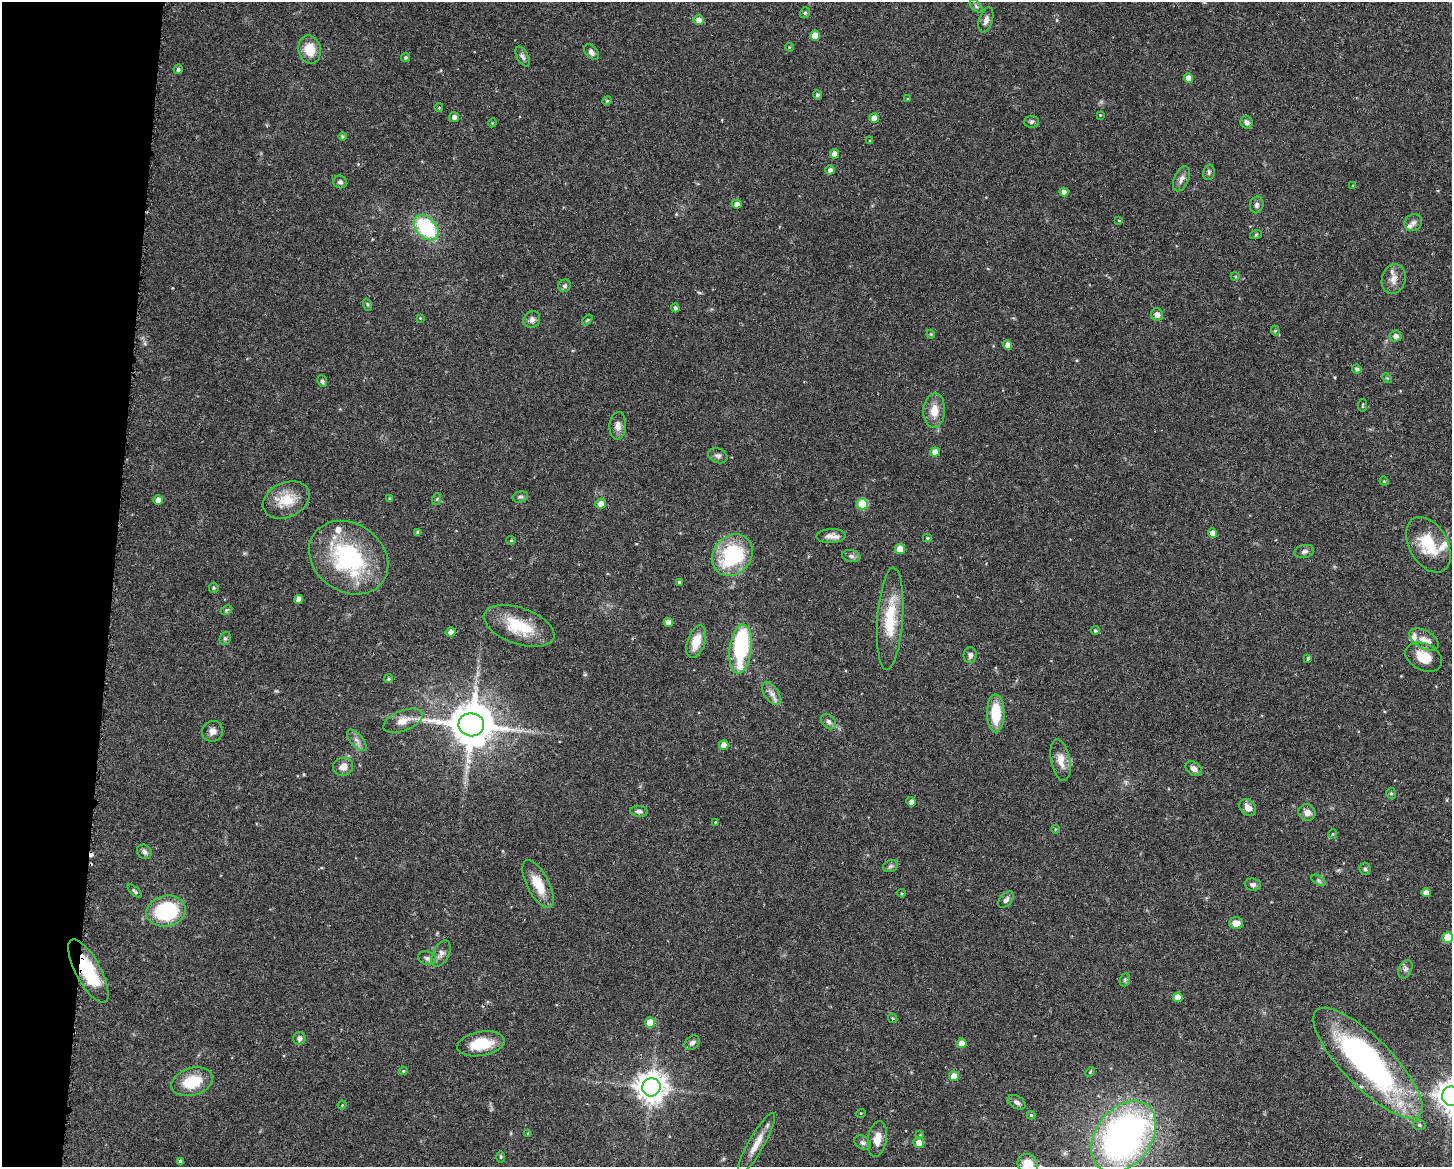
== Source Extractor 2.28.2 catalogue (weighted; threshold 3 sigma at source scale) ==
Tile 7 of 3 x 4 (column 1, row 3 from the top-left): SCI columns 110-1559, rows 1167-2331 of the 4683 x 4661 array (HDU 1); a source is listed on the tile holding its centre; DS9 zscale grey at full resolution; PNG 1454 x 1169 px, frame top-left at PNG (2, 2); each listed source drawn as its Kron ellipse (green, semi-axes under 4 px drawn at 4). Shown black and unused: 8% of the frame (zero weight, under 3 of 6 exposures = <1% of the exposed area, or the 3 px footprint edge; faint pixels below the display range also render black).
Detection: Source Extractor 2.28.2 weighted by HDU 2 'WHT'; one run over the whole footprint, this tile lists its part. Background 0.143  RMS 0.0038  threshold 0.0156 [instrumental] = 3 sigma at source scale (4.09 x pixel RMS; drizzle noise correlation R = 1.36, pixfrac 0.8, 0.05/0.05 arcsec/px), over >= 5 px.
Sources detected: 171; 2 inside a brighter object's white glare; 2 cosmic-ray / hot-pixel residue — neither listed nor drawn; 7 inside a brighter listed object's ellipse — not listed separately; the other 160 listed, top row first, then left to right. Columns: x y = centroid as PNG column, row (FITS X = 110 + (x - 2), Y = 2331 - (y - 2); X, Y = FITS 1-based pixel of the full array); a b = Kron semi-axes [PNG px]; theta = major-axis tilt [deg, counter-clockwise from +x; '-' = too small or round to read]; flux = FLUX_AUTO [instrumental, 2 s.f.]
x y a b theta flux
976 6 8 4 -46 0.79
805 13 5 5 - 0.66
699 20 5 5 - 2.2
986 20 13 6 72 1.8
815 36 5 5 - 4.4
789 47 4 3 - 0.26
310 49 14 11 -78 7.4
591 52 9 6 -50 1.2
522 56 11 5 -62 1.2
406 57 5 4 - 0.58
178 69 5 4 - 0.73
1188 78 5 4 - 2.9
817 95 4 4 - 0.76
908 99 4 3 - 0.51
607 101 5 4 - 0.45
439 108 4 3 - 0.26
1100 115 4 3 - 0.29
454 117 5 5 - 1.4
874 118 5 5 - 2.5
1032 122 7 6 - 0.79
1247 122 7 6 - 1.2
492 123 4 3 - 0.32
342 136 4 4 - 0.47
870 141 4 3 - 0.34
834 154 5 4 - 3
830 170 4 4 - 1.1
1209 172 8 5 76 0.75
1181 179 13 7 67 1.7
340 182 7 6 - 0.9
1353 186 3 3 - 0.31
1064 192 4 4 - 1.8
737 204 5 4 - 1.7
1257 205 8 6 75 0.94
1119 220 4 3 - 0.33
1413 223 9 8 - 1.4
426 228 15 9 -47 27
1256 234 6 4 20 0.45
1235 276 4 3 - 0.35
1394 279 15 11 74 3.1
565 286 6 6 - 0.83
367 305 6 4 -71 0.51
675 308 4 3 - 0.89
1157 314 6 6 - 1.5
420 318 4 4 - 0.29
532 320 9 7 50 1.4
587 320 6 3 52 0.39
1275 331 5 4 - 0.52
931 334 4 4 - 0.44
1396 336 6 5 - 1.6
1007 345 5 4 - 2.4
1357 369 5 4 - 0.9
1387 378 5 4 - 0.41
322 381 6 4 -66 0.69
1363 405 6 2 84 0.35
934 411 17 11 87 4.9
618 426 14 8 86 2.4
935 452 5 4 - 2.6
718 456 10 7 -20 1.3
1384 481 5 3 - 0.33
520 497 8 5 13 0.78
390 499 3 3 - 0.72
437 499 6 4 71 0.43
158 500 5 4 - 2.4
286 500 24 17 24 8.3
601 504 5 5 - 2.5
862 504 5 5 - 15
418 532 4 3 - 0.8
1213 533 5 4 - 2.5
831 536 15 7 2 2.3
927 538 4 4 - 0.41
511 540 5 4 - 0.4
1428 545 30 19 -60 13
900 549 5 5 - 5.1
1304 551 10 6 13 1.2
732 555 22 19 50 31
851 556 9 6 -10 0.96
349 558 42 34 -35 40
679 582 3 3 - 0.73
214 588 5 5 - 0.45
298 599 4 4 - 1.9
226 610 6 4 27 0.49
890 619 51 13 86 14
668 622 4 4 - 2.5
519 626 37 18 -19 15
1095 631 4 4 - 0.55
451 632 5 5 - 1.9
225 638 7 5 70 0.67
1424 639 16 9 -29 3.1
696 642 17 8 71 6.3
741 649 24 11 83 35
970 655 8 6 88 1.3
1424 657 19 13 -26 7.3
1308 659 3 3 - 0.59
388 679 4 4 - 0.57
771 693 13 7 -56 2.1
996 713 19 8 -90 11
403 721 21 10 21 3.9
829 722 9 6 -46 1.1
471 725 13 11 -7 1500
213 731 11 10 - 2.1
357 740 13 6 -49 1.7
724 745 5 4 - 2.6
1061 760 21 9 -79 4.1
343 767 10 9 - 2.9
1194 769 9 6 -35 1.7
1391 793 6 5 - 0.56
911 802 5 4 - 1.5
1248 807 9 7 -47 2.3
639 811 9 5 -7 1.1
1307 812 9 8 - 2.1
715 822 4 3 - 0.25
1055 829 4 3 - 0.29
1333 834 5 4 - 0.42
144 852 8 6 -43 1.1
890 866 8 6 20 0.81
1365 869 6 5 - 0.61
1318 880 8 4 -32 0.66
538 884 26 11 -63 7.8
1253 885 8 6 -5 1
134 891 9 3 -42 0.74
902 893 4 3 - 0.4
1426 893 4 4 - 2.4
1006 900 10 6 50 1.2
166 911 20 15 12 27
1236 923 7 6 - 2.6
1448 937 5 5 - 9.6
441 954 14 8 62 1.9
427 958 9 6 -18 1.1
1405 969 10 6 65 1.2
88 971 35 12 -61 18
1125 980 7 5 70 0.63
1178 997 5 5 - 3.9
893 1018 5 3 - 0.38
650 1022 5 5 - 5.4
299 1038 6 6 - 1.2
692 1043 8 6 40 1.1
962 1043 5 5 - 2.6
481 1044 24 12 10 11
1368 1063 74 24 -45 98
403 1071 4 4 - 0.37
1090 1072 5 3 - 0.36
954 1076 5 5 - 4.4
192 1082 21 13 17 11
651 1087 9 9 - 520
1451 1096 9 9 - 520
1017 1102 10 6 -31 1.2
342 1105 4 3 - 0.32
861 1113 5 3 - 0.3
1031 1115 4 4 - 0.45
1419 1125 6 5 - 0.7
528 1133 4 3 - 0.38
920 1135 4 4 - 0.31
1124 1137 39 27 54 140
877 1139 18 9 80 4.4
863 1143 9 6 -32 1.1
919 1143 5 5 - 2.5
756 1144 35 8 60 5.2
501 1157 5 4 - 0.41
180 1162 4 3 - 1.1
1028 1164 11 9 -39 6.4
Overlapping masked pixels (flux is a lower limit): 1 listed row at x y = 88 971
Isophote crosses this tile's border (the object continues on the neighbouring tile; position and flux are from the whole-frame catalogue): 3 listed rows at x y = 1448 937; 1451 1096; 1028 1164